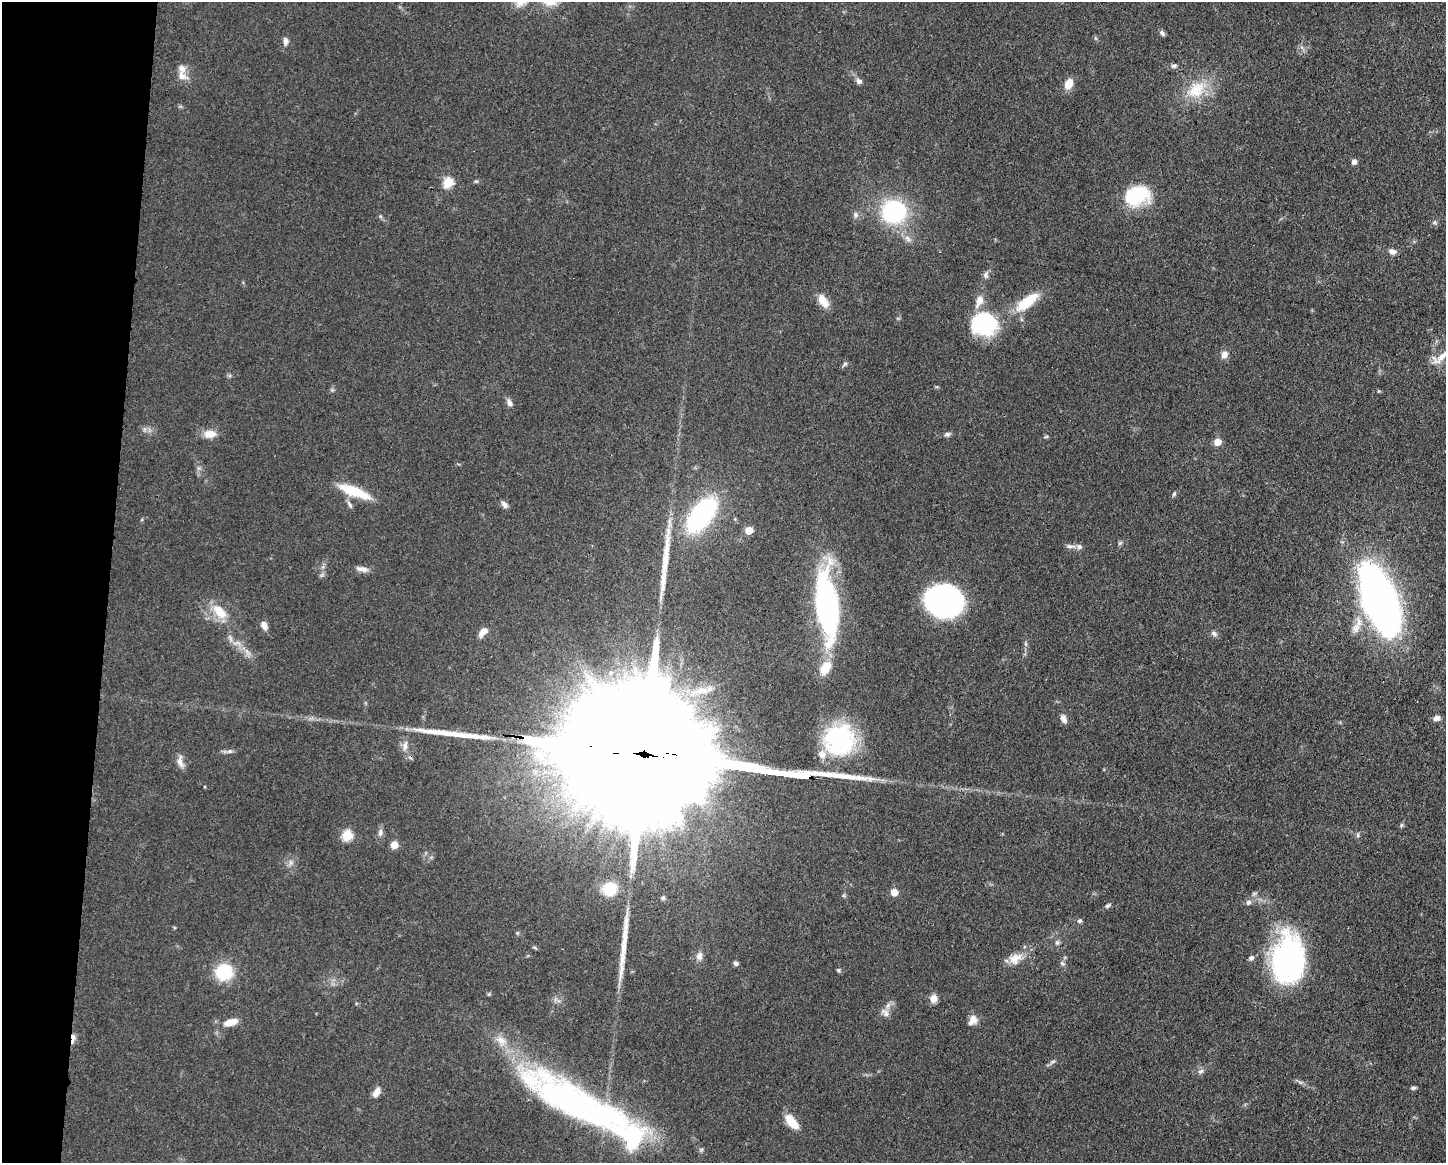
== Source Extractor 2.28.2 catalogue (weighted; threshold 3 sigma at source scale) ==
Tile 7 of 3 x 4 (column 1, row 3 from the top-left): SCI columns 114-1557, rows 1167-2327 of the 4672 x 4656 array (HDU 1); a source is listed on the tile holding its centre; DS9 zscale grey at full resolution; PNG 1448 x 1165 px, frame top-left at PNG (2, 2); no overlay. Shown black and unused: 7% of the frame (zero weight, under 3 of 4 exposures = <1% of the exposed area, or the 3 px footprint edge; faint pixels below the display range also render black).
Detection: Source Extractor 2.28.2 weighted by HDU 2 'WHT'; one run over the whole footprint, this tile lists its part. Background 0.0585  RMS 0.0042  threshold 0.019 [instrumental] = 3 sigma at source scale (4.5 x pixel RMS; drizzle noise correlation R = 1.50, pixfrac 1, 0.05/0.05 arcsec/px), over >= 5 px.
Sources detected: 103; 3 inside a brighter object's white glare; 2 long thin detections or spike segments (spike, bleed or trail) — not listed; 9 inside a brighter listed object's ellipse — not listed separately; the other 89 listed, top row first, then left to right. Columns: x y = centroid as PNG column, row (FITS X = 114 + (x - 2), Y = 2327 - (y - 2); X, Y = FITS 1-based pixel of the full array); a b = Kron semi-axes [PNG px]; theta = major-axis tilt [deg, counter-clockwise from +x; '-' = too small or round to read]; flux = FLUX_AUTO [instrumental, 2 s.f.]
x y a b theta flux
1162 33 8 5 -47 1.1
286 41 9 6 -89 2
1174 66 8 5 0 1.1
182 76 17 11 -30 3.7
859 81 8 6 -48 1.5
1069 84 10 8 70 6.1
1196 90 28 20 47 14
1354 162 6 6 - 1.4
476 181 6 4 0 0.59
448 182 6 6 - 21
1137 196 29 20 19 24
894 212 13 12 - 71
856 215 8 7 - 1.4
380 216 6 4 -72 0.58
1434 222 6 5 - 0.79
908 238 11 6 -49 1.8
1392 251 10 7 -16 1.9
986 275 11 7 81 1.5
823 301 17 9 -55 5.3
1027 302 34 12 39 15
984 324 31 27 -8 32
1224 354 9 8 - 2.6
1441 357 34 11 36 7.2
845 364 7 5 43 0.81
1379 391 5 4 - 0.4
509 403 11 6 -65 1.9
210 434 17 11 1 4.5
947 434 8 6 5 1.2
1217 442 5 5 - 6.2
354 491 39 10 -21 14
1174 494 6 5 - 0.69
350 504 12 5 -64 1.4
504 504 11 6 -52 1.5
701 515 28 14 52 84
749 530 5 5 - 8.3
1120 543 7 5 44 0.71
1070 546 16 5 -6 1.7
665 556 67 8 84 14
362 569 16 6 -12 2.6
942 600 32 24 -1 100
1382 602 55 28 -68 240
827 607 79 23 -84 85
221 613 20 16 -39 8.8
264 625 9 6 -62 3.1
1356 628 14 11 73 4.3
483 632 12 7 52 3.1
1214 633 8 6 -49 1.2
702 691 23 9 9 6.8
1437 718 8 7 - 1.9
1064 719 11 6 -69 2.4
839 740 34 34 - 49
405 746 15 7 83 2.7
229 751 7 5 19 1
651 755 172 25 -8 63000
180 762 18 8 -80 2.9
1401 825 6 4 88 0.61
380 833 10 6 83 1.7
347 835 6 5 - 25
1358 835 6 4 90 0.7
394 845 5 5 - 7.2
291 862 7 6 - 1.4
609 889 16 15 - 10
894 892 5 5 - 5.4
663 898 6 5 - 0.72
1248 902 7 6 - 1.3
1107 906 7 5 27 0.84
1080 921 5 5 - 1.1
517 933 5 5 - 0.58
1057 943 7 6 - 0.99
534 947 6 4 -19 0.55
699 956 12 8 77 2.3
1251 958 7 6 - 1.3
1015 959 19 13 28 5.6
1288 959 49 31 89 90
736 963 5 5 - 1.2
1062 963 7 5 -44 0.92
838 970 7 4 -27 0.69
224 972 16 15 - 21
934 998 8 8 - 3.4
885 1013 13 8 -54 2.4
973 1020 13 9 55 3.4
231 1022 17 8 14 5.4
73 1038 14 5 86 2.1
1053 1061 7 4 19 0.82
1200 1071 9 6 39 1.3
1413 1088 6 4 19 0.94
376 1092 12 7 57 3.1
582 1105 142 32 -27 160
792 1122 17 8 -49 9.1
Overlapping masked pixels (flux is a lower limit): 4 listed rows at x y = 405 746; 651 755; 73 1038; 582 1105
Isophote crosses this tile's border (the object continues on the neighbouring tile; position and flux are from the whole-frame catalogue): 1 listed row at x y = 1441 357